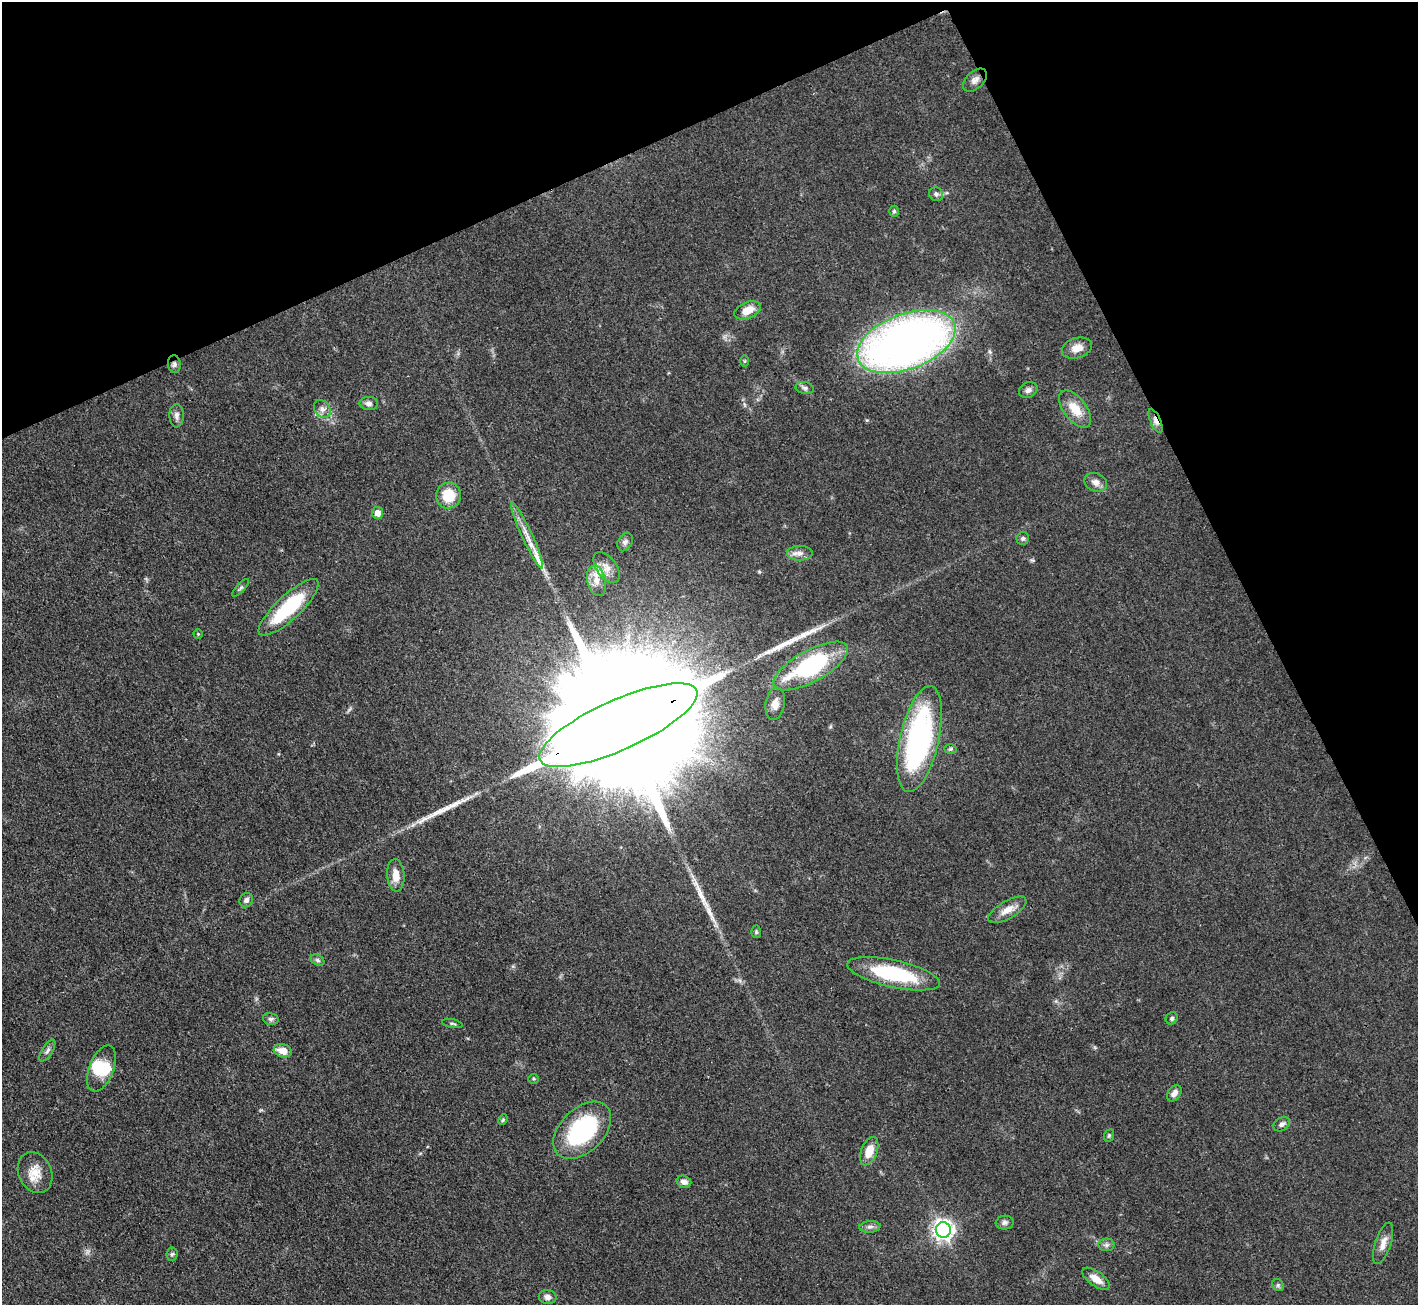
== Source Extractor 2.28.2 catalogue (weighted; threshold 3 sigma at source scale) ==
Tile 3 of 4 x 4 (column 3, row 1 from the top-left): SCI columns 2831-4246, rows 4197-5499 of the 5663 x 5651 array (HDU 1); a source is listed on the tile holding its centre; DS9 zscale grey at full resolution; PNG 1420 x 1307 px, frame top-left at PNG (2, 2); each listed source drawn as its Kron ellipse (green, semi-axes under 4 px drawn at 4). Shown black and unused: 23% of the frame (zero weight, under 3 of 4 exposures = <1% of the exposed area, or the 3 px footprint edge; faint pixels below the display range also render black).
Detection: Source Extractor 2.28.2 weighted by HDU 2 'WHT'; one run over the whole footprint, this tile lists its part. Background 0.0509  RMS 0.0048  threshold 0.0218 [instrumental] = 3 sigma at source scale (4.5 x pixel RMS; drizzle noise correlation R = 1.50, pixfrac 1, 0.05/0.05 arcsec/px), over >= 5 px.
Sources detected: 69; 1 inside a brighter object's white glare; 3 long thin detections or spike segments (spike, bleed or trail) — neither listed nor drawn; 3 inside a brighter listed object's ellipse — not listed separately; the other 62 listed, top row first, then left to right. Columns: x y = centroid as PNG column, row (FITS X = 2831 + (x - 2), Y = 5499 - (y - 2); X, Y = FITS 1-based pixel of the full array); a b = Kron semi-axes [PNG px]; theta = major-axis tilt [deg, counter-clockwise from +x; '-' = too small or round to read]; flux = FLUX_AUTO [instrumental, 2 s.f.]
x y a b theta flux
975 80 14 8 42 2.9
936 194 7 6 - 1.5
894 211 5 4 - 0.73
747 310 14 8 24 6.8
906 342 51 27 21 350
1077 348 15 10 18 5.1
745 361 6 4 90 0.56
174 364 8 6 -84 1.5
805 388 9 6 -11 1.4
1028 390 10 7 27 2
369 403 9 6 0 1.8
322 409 10 7 -56 2.5
1075 409 22 11 -52 9.4
177 416 11 7 -89 2.2
1156 421 13 5 -66 2.9
1096 482 11 9 -23 3.1
448 496 13 12 - 13
378 513 6 5 - 4.4
527 535 36 5 -65 6.5
1023 538 6 6 - 1.2
625 542 10 7 60 1.6
800 553 13 7 0 2.8
606 567 17 10 -53 4.8
596 581 15 9 -78 5.1
240 588 11 4 47 1.1
289 607 39 12 43 37
198 634 4 4 - 0.47
811 666 41 16 29 54
775 704 16 9 80 3.6
618 725 86 25 24 59000
919 739 54 19 77 110
951 749 6 5 - 0.76
396 875 16 9 -86 5.9
246 900 7 6 - 1.9
1007 910 21 9 30 5.6
756 932 6 5 - 0.74
318 960 7 5 -28 1.1
894 974 47 13 -12 40
1172 1018 6 5 - 0.96
271 1019 8 6 -14 1.2
452 1024 10 3 -10 0.8
47 1050 12 5 58 1.6
283 1051 9 6 -16 5.5
101 1068 24 12 68 8.9
534 1079 5 4 - 0.7
1174 1093 9 6 54 2.6
503 1120 5 4 - 0.66
1282 1124 9 6 31 1.9
582 1130 34 22 44 49
1109 1136 6 5 - 0.73
869 1151 15 8 69 8
35 1173 21 16 -65 8.4
684 1182 7 5 -21 2.4
1005 1223 9 7 5 1.5
870 1227 10 6 5 1.6
943 1230 8 7 - 270
1383 1243 22 8 72 4.2
1107 1245 8 6 0 1.4
172 1254 7 5 84 1
1096 1279 16 7 -35 5.2
1278 1285 6 5 - 0.92
548 1297 9 7 -11 2
Overlapping masked pixels (flux is a lower limit): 4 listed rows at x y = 906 342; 174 364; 1156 421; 618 725